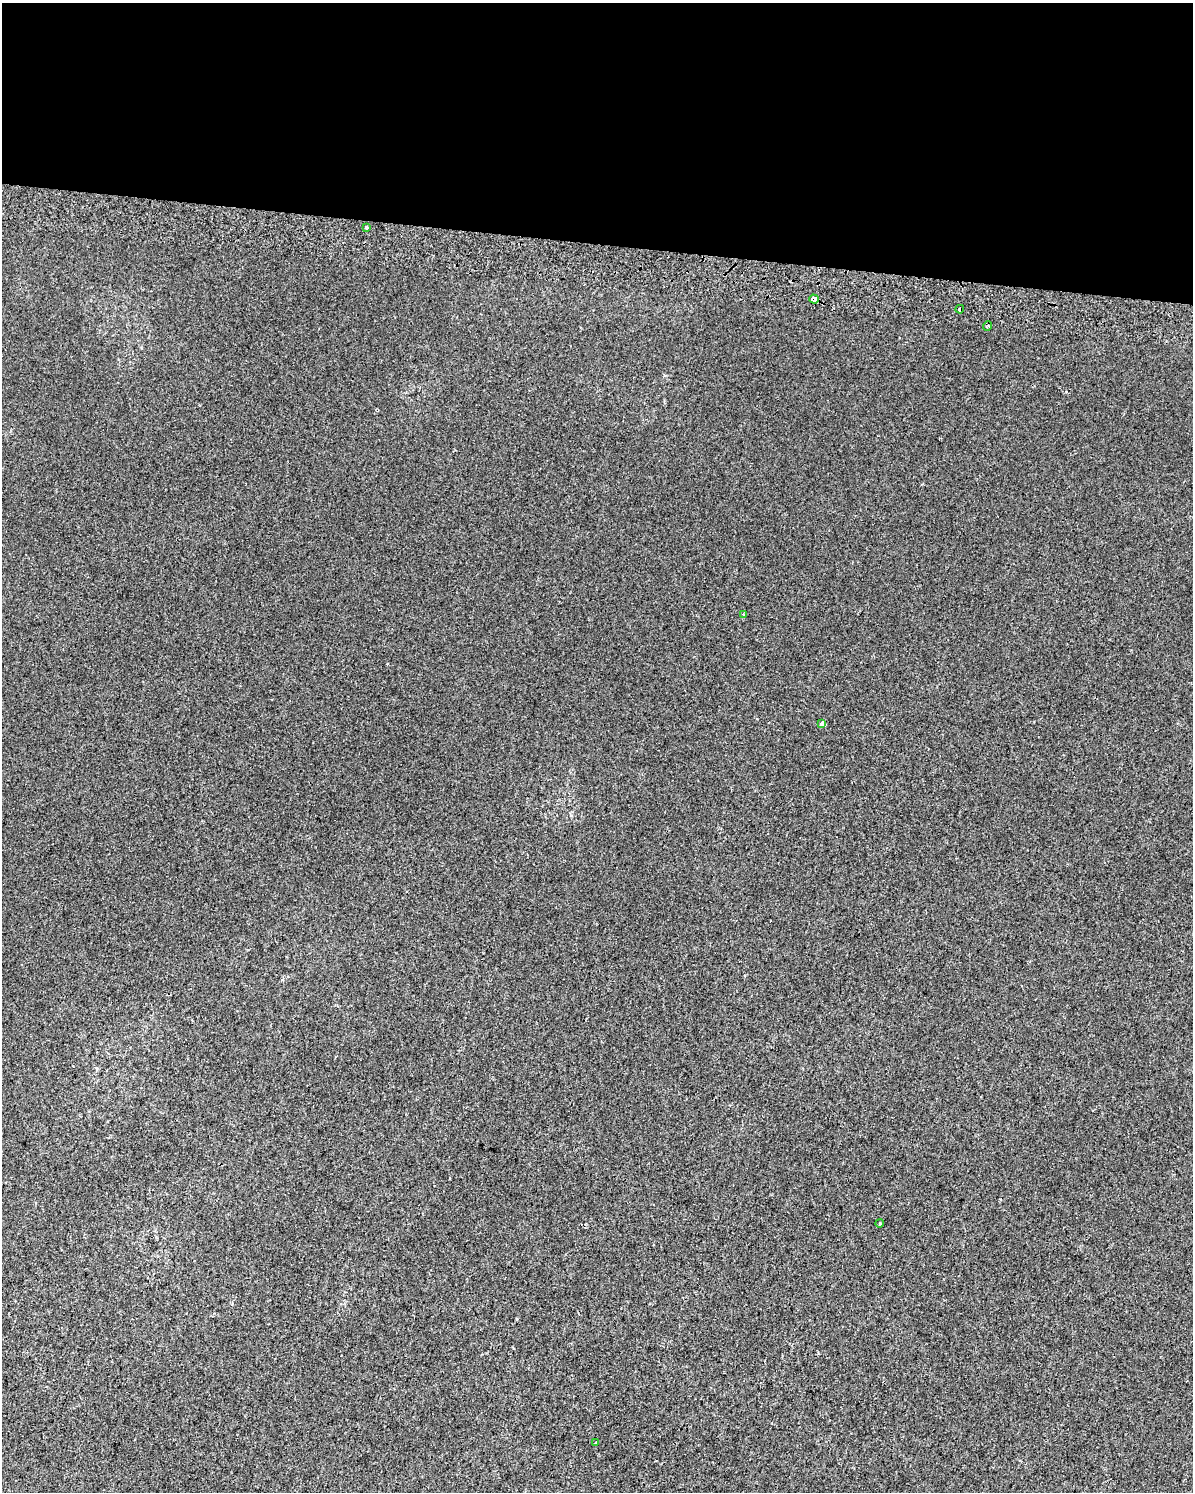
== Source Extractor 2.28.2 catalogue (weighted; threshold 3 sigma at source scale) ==
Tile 3 of 4 x 3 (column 3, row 1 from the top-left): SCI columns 2395-3585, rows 3312-4801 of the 4806 x 5072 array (HDU 1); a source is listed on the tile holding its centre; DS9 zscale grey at full resolution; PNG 1195 x 1494 px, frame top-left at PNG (2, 3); each listed source drawn as its Kron ellipse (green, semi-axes under 4 px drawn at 4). Shown black and unused: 16% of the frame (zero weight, under 2 of 3 exposures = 3% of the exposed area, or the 3 px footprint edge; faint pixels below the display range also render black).
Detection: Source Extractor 2.28.2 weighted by HDU 2 'WHT'; one run over the whole footprint, this tile lists its part. Background 2.86e-04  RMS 0.0053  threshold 0.0239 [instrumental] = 3 sigma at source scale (4.5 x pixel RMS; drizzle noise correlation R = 1.50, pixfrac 1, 0.0396/0.0396 arcsec/px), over >= 5 px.
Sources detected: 8; all 8 listed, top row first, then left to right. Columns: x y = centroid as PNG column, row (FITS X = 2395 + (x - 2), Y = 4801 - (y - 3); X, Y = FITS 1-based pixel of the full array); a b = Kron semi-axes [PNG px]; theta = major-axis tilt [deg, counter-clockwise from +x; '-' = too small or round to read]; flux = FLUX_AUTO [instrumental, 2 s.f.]
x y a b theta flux
367 228 3 3 - 2.7
814 299 5 4 - 8.2
960 309 4 4 - 3.3
987 326 5 3 - 0.7
744 614 4 3 - 0.6
822 723 3 3 - 120
879 1223 4 3 - 0.46
596 1442 3 2 - 0.75
Overlapping masked pixels (flux is a lower limit): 2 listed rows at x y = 814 299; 960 309